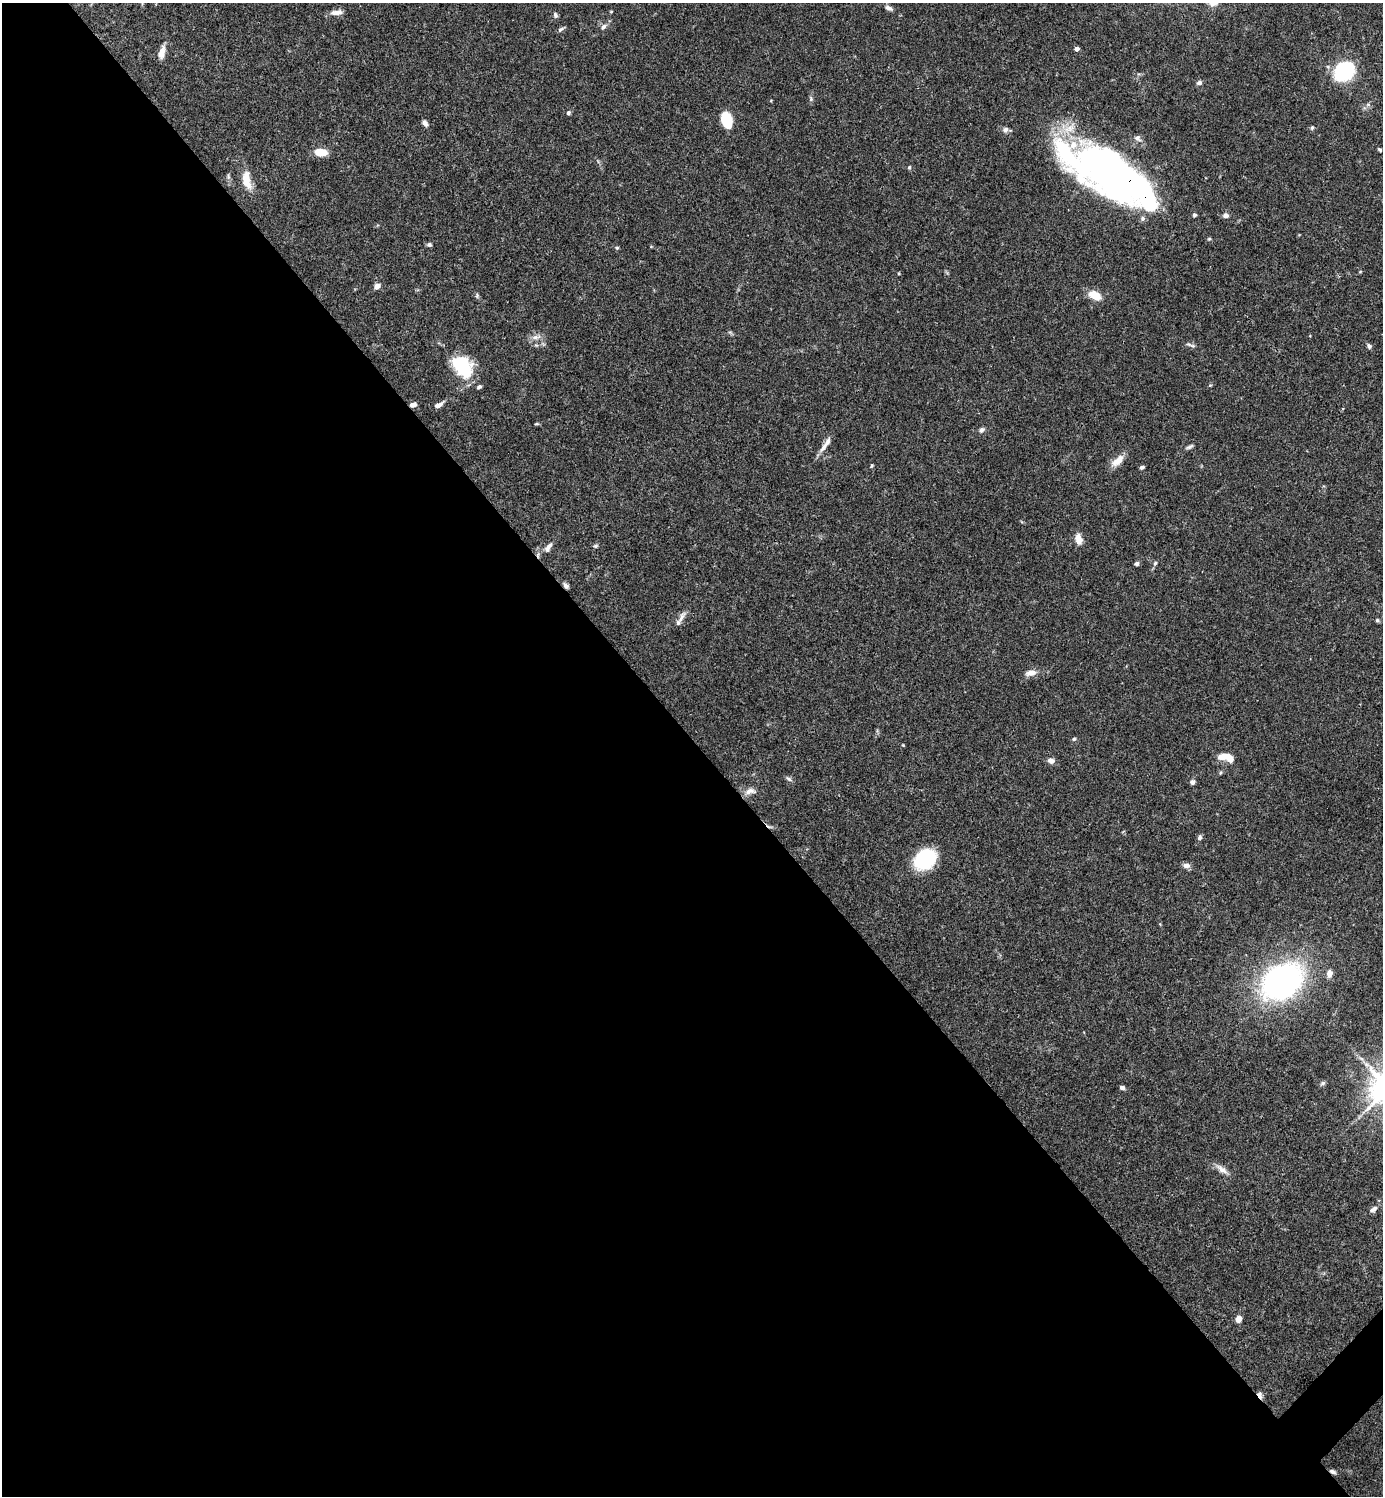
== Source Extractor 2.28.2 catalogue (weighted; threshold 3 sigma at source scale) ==
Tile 9 of 4 x 4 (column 1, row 3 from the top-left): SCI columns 300-1680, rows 1495-2988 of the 5979 x 5980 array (HDU 1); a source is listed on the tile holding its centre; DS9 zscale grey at full resolution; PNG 1385 x 1498 px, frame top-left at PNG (2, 3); no overlay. Shown black and unused: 51% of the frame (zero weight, under 3 of 4 exposures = <1% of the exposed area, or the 3 px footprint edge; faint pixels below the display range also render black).
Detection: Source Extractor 2.28.2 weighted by HDU 2 'WHT'; one run over the whole footprint, this tile lists its part. Background 0.0656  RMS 0.0031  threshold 0.0141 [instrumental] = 3 sigma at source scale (4.5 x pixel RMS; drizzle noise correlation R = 1.50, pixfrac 1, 0.05/0.05 arcsec/px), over >= 5 px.
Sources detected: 86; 4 inside a brighter object's white glare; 2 cosmic-ray / hot-pixel residue — not listed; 5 inside a brighter listed object's ellipse — not listed separately; the other 75 listed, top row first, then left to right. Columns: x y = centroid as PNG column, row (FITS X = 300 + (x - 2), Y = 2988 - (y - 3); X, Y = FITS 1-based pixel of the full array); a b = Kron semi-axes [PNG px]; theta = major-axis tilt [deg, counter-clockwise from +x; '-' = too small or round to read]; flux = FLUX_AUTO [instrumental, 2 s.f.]
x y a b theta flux
889 8 11 6 -29 1.1
611 11 5 3 - 0.27
336 12 15 6 7 2
555 15 7 5 -72 0.72
603 27 9 6 56 1.1
560 29 8 5 38 0.75
1077 49 4 4 - 1.5
162 52 17 8 75 2.4
1345 71 13 10 44 42
1199 82 7 5 23 0.83
811 99 8 5 -84 0.65
568 113 6 4 47 0.64
727 120 15 10 -75 10
425 123 7 5 -56 1.3
1312 128 5 4 - 0.48
1005 130 7 7 - 1
1137 138 10 8 -35 1.3
1380 150 5 4 - 0.45
320 152 10 6 -5 7.2
1111 162 53 21 -13 57
909 167 5 4 - 0.37
228 176 10 4 -86 0.66
247 180 27 11 -79 5.2
1194 215 5 5 - 0.56
1226 215 8 6 -10 1.1
1143 218 7 6 - 0.81
1209 239 5 4 - 0.37
429 245 6 5 - 0.69
651 246 5 3 - 0.27
617 248 5 4 - 0.41
1360 272 5 3 - 0.26
377 286 6 5 - 2.1
477 295 6 5 - 0.53
1095 295 14 8 -25 5.1
536 337 16 6 10 1.7
1191 345 15 4 -19 0.83
1369 346 6 5 - 0.79
462 366 28 20 -48 16
413 405 8 5 21 1.3
439 405 12 5 30 1.5
536 424 6 3 1 0.36
982 430 8 6 39 0.87
1189 447 11 4 26 0.74
823 448 14 7 56 2
1117 461 20 9 39 3.5
872 466 5 4 - 0.38
1142 467 6 4 30 0.64
1079 539 15 9 -77 2.4
549 546 10 6 47 1.1
595 546 6 5 - 0.5
1155 563 5 5 - 0.5
1137 564 6 5 - 0.66
566 585 8 5 -45 0.98
681 617 19 6 58 1.8
1377 620 5 5 - 0.51
1031 673 11 7 11 2.6
1074 739 5 5 - 0.51
1222 756 11 6 11 3.8
1051 761 9 7 -15 1.3
1220 773 5 3 - 0.35
789 779 10 5 -30 0.73
1192 782 5 5 - 0.96
750 791 16 8 10 2.1
1199 838 7 5 63 0.84
925 859 16 12 37 29
1186 865 10 6 -5 1.4
1329 973 8 7 - 1.9
1282 981 31 24 33 130
1323 1083 8 5 27 0.58
1122 1088 6 5 - 0.83
1222 1169 18 8 -35 2.3
1373 1209 11 7 38 1.2
1238 1319 5 5 - 3.3
1260 1395 9 5 -69 1.3
1333 1472 9 5 -28 0.85
Overlapping masked pixels (flux is a lower limit): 4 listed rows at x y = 413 405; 566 585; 1260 1395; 1333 1472